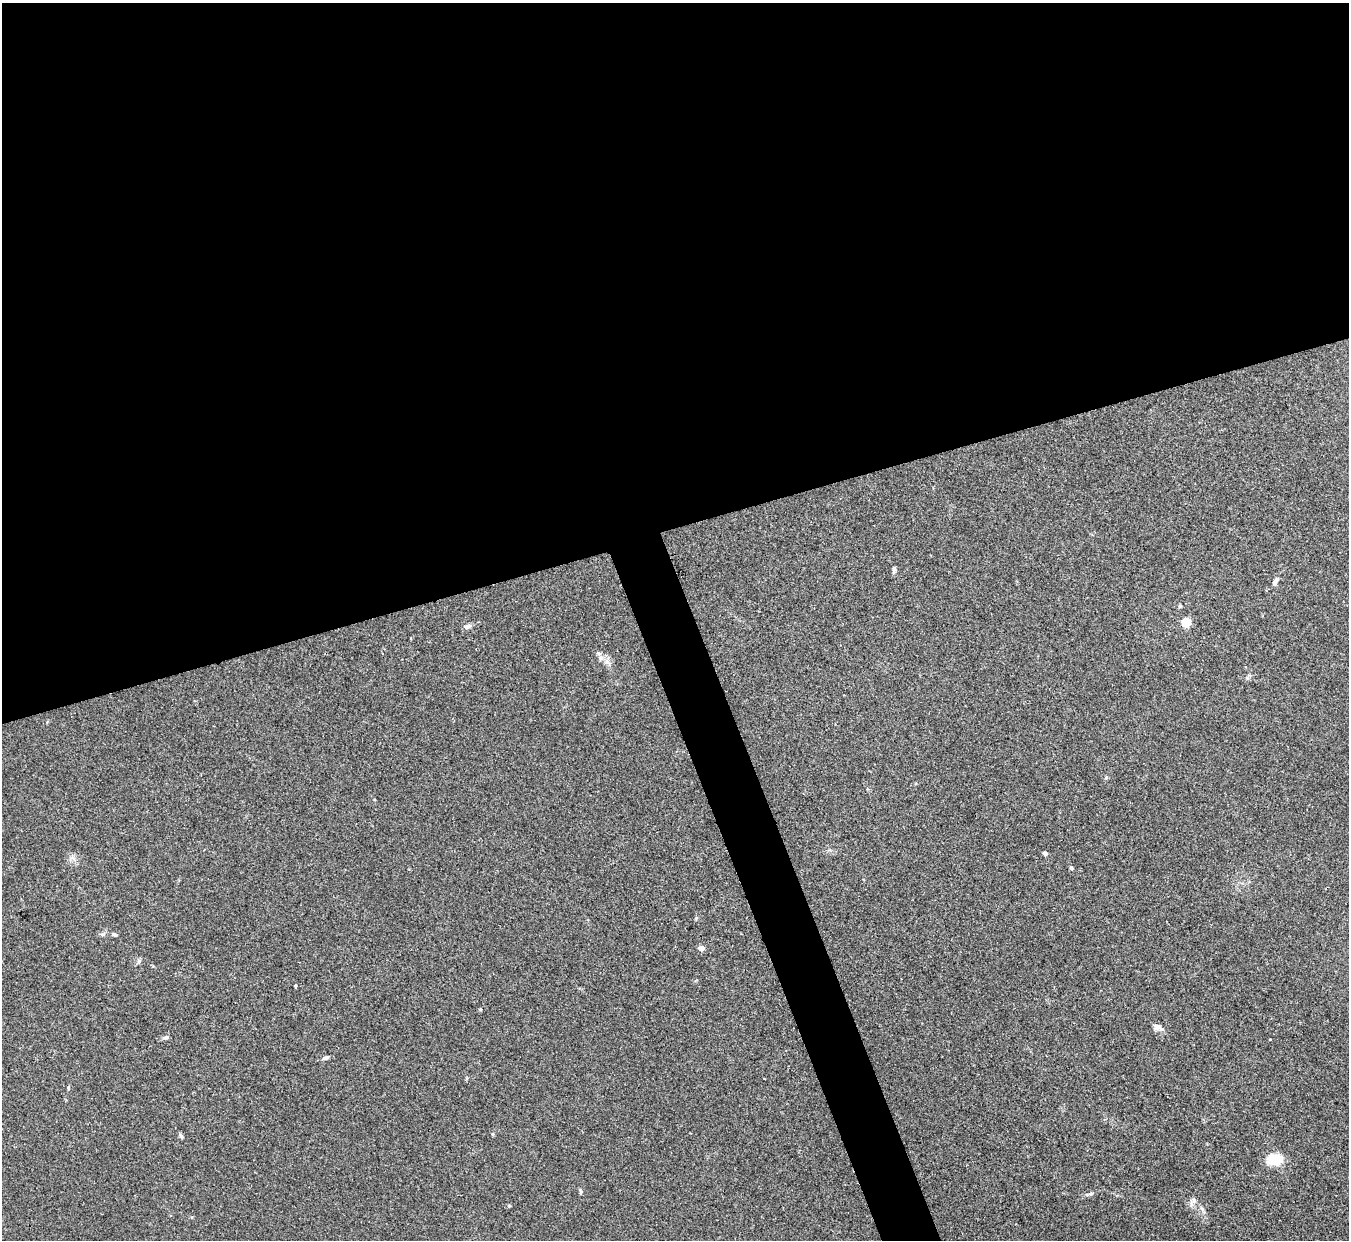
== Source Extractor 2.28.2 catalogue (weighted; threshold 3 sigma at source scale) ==
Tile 2 of 4 x 4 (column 2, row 1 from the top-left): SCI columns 1347-2693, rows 3861-5098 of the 5386 x 5370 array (HDU 1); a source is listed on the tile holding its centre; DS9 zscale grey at full resolution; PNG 1351 x 1242 px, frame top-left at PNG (2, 3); no overlay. Shown black and unused: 45% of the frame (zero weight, under 2 of 3 exposures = <1% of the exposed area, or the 3 px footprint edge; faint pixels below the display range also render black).
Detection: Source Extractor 2.28.2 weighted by HDU 2 'WHT'; one run over the whole footprint, this tile lists its part. Background 0.0766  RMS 0.0068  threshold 0.0306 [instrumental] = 3 sigma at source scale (4.5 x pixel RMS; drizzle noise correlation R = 1.50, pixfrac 1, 0.05/0.05 arcsec/px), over >= 5 px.
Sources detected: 24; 1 inside a brighter listed object's ellipse — not listed separately; the other 23 listed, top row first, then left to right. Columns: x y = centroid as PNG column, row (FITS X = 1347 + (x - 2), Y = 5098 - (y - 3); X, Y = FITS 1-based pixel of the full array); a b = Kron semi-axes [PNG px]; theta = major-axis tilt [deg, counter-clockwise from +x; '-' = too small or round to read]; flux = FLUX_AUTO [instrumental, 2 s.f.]
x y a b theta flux
894 569 9 4 81 1.4
1275 583 7 6 - 1.6
1180 606 4 4 - 0.92
1186 622 5 5 - 34
467 626 9 6 13 2.6
599 653 7 5 -19 1.7
1045 853 5 4 - 1.4
1071 868 4 3 - 1.7
115 935 6 4 -5 1.1
701 948 7 5 -2 2.8
139 961 7 5 46 1.3
295 986 3 3 - 2.4
1158 1027 13 7 -23 3.7
166 1037 10 4 13 1.6
325 1058 10 5 15 1.6
68 1088 5 3 - 0.71
493 1134 5 3 - 0.69
181 1136 6 5 - 1.3
1275 1159 15 10 6 19
580 1191 6 4 -71 0.88
1091 1194 7 5 20 1.3
1194 1200 7 7 - 2.2
509 1206 4 4 - 0.7